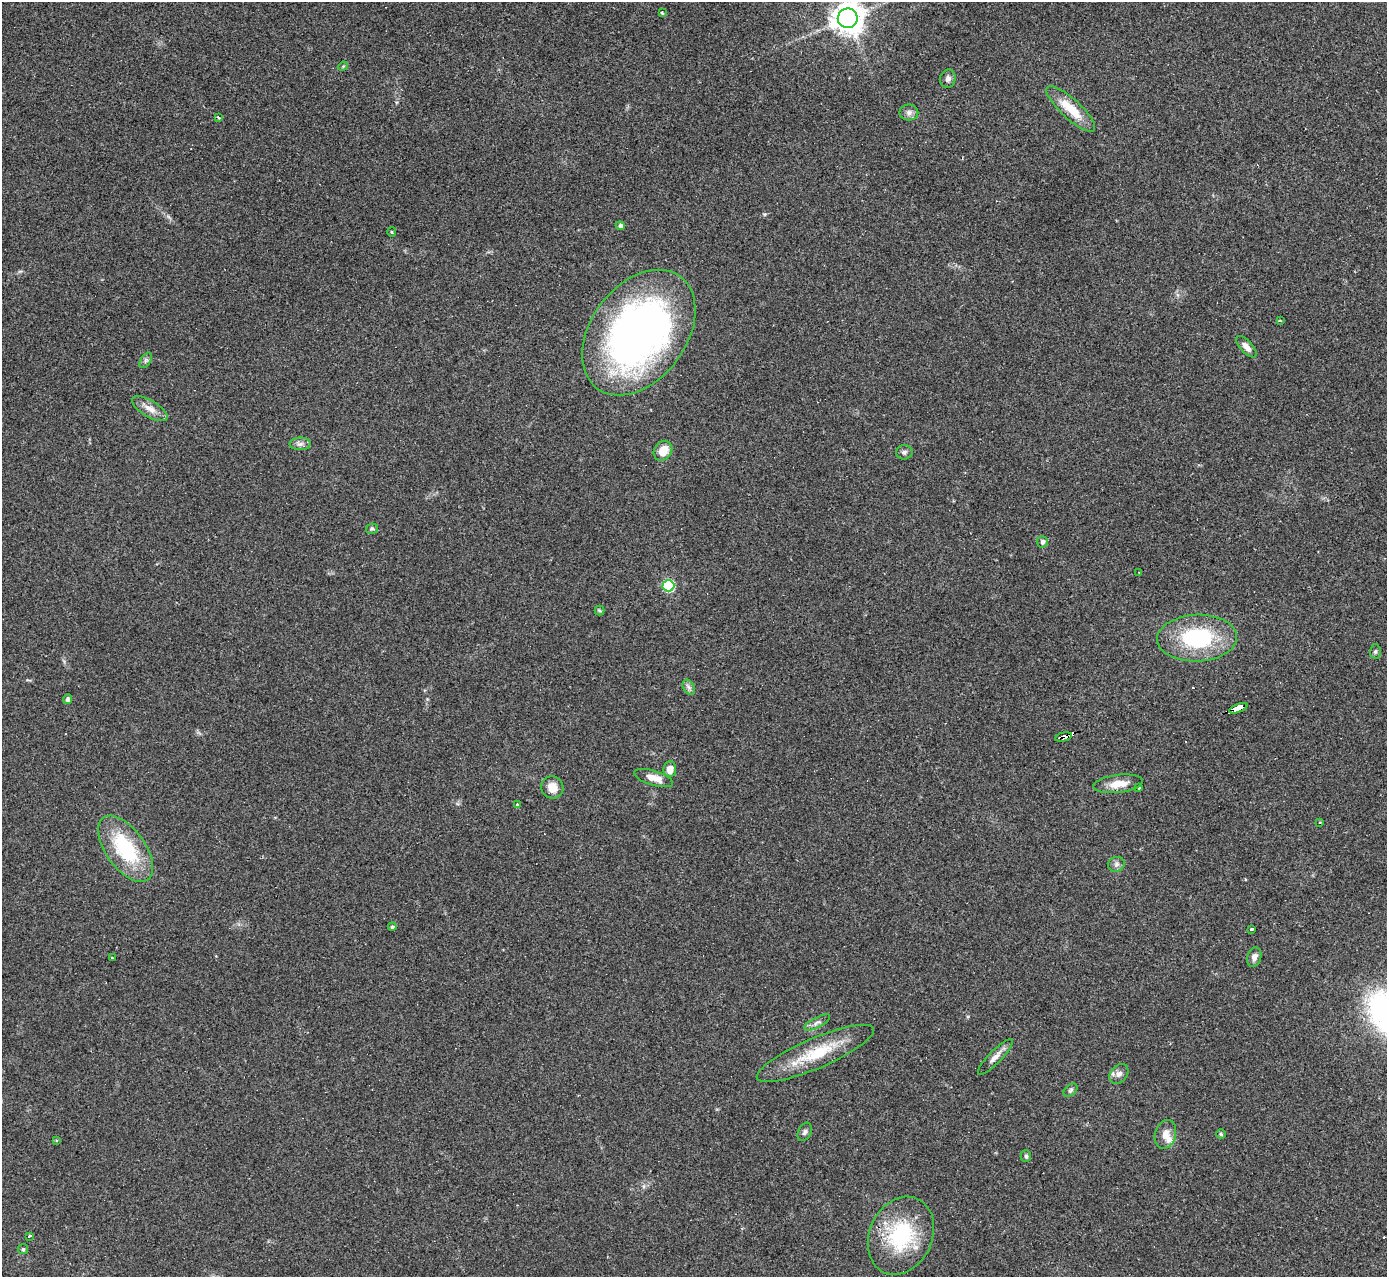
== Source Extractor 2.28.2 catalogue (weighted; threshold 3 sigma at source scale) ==
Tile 10 of 4 x 4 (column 2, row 3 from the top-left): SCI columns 1389-2773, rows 1426-2700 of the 5544 x 5527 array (HDU 1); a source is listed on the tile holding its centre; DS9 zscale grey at full resolution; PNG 1389 x 1279 px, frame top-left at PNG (2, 2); each listed source drawn as its Kron ellipse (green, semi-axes under 4 px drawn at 4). Shown black and unused: <1% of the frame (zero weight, under 2 of 3 exposures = <1% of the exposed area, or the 3 px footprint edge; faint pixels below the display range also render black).
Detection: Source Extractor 2.28.2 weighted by HDU 2 'WHT'; one run over the whole footprint, this tile lists its part. Background 0.0836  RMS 0.0078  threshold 0.035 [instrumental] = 3 sigma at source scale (4.5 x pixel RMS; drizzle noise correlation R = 1.50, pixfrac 1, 0.05/0.05 arcsec/px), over >= 5 px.
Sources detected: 59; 2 cosmic-ray / hot-pixel residue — neither listed nor drawn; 3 inside a brighter listed object's ellipse — not listed separately; the other 54 listed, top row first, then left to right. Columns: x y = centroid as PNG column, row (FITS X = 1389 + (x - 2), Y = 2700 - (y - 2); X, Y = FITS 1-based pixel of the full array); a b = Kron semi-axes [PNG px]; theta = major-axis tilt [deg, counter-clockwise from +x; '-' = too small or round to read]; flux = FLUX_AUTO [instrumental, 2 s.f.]
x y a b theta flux
662 13 4 3 - 1.1
848 18 10 9 - 1100
343 66 5 4 - 0.74
948 79 9 7 76 3.2
1071 109 32 9 -43 21
909 113 9 8 - 3.4
218 117 3 3 - 2
620 226 4 4 - 2.3
392 232 5 3 - 0.7
1280 321 3 2 - 1.2
639 333 70 47 53 380
1246 347 13 6 -47 4.5
146 360 8 5 58 2
150 409 20 8 -31 7
300 444 10 6 1 3.1
663 451 10 8 54 12
904 452 8 7 - 2.2
372 529 6 5 - 1.3
1042 542 5 5 - 2.5
1139 572 3 2 - 1.4
668 586 6 6 - 71
599 610 5 5 - 1.3
1197 638 40 23 3 70
1375 651 7 5 88 1.6
689 687 8 5 -59 2.4
68 699 5 4 - 3
1238 708 10 3 21 230
1063 737 9 4 14 100
670 769 8 6 82 6.4
654 778 20 7 -17 8.5
1118 784 25 9 7 11
552 787 11 11 - 9.3
1139 788 3 3 - 2.3
517 805 3 3 - 1.4
1320 823 3 2 - 0.77
126 849 38 19 -54 57
1116 864 8 7 - 2.5
392 927 4 4 - 1.6
1252 930 4 3 - 7.2
1254 957 10 7 74 4
112 958 3 2 - 1
817 1022 14 5 27 3.1
815 1053 63 15 23 36
995 1057 24 6 46 5.8
1119 1074 11 8 46 4.1
1070 1090 8 5 41 1.6
805 1132 10 6 65 2.3
1165 1134 14 10 74 6.8
1221 1134 5 5 - 1.2
56 1140 3 3 - 1.2
1026 1156 6 5 - 1.7
29 1236 3 3 - 2.5
901 1236 40 31 65 65
23 1249 5 5 - 1.4
Overlapping masked pixels (flux is a lower limit): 2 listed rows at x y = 1238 708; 1063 737
Isophote crosses this tile's border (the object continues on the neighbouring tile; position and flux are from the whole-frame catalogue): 1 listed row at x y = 848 18